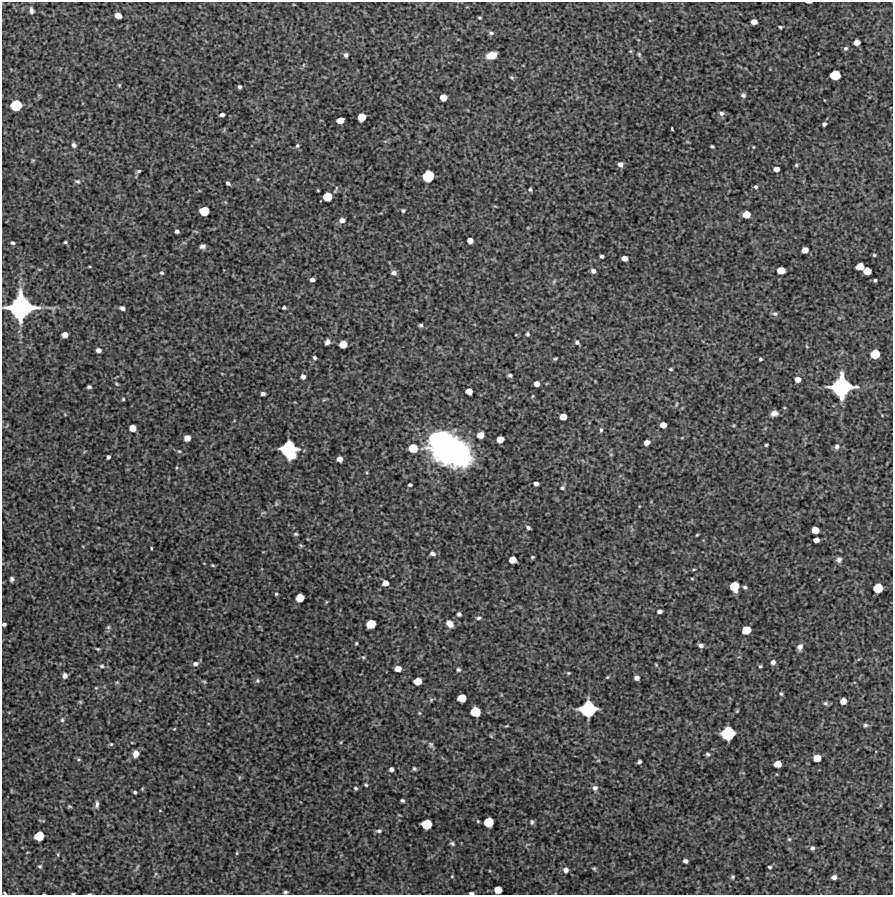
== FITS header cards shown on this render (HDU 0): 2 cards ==
NAXIS1  =                  891 /Length X axis
NAXIS2  =                  893 /Length Y axis

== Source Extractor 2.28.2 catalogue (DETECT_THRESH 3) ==
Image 891 x 893 px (HDU 0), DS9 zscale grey, 1 PNG px = 1 image px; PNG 895 x 897 px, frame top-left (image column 1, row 893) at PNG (2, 2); no overlay
Background 5030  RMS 260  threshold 787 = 3 sigma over >= 5 px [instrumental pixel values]
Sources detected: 238; all 238 listed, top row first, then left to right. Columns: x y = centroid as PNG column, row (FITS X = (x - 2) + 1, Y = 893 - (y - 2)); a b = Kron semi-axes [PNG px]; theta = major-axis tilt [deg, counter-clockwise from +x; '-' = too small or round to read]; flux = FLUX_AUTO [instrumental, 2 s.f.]
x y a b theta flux
809 2 5 2 - 2.1e+04
31 10 7 5 -82 5.4e+04
118 16 6 5 - 1.4e+05
479 18 3 3 - 2.2e+04
754 22 5 4 - 1.2e+05
780 27 4 3 - 2.6e+04
491 33 7 5 -1 3.8e+04
857 42 5 5 - 1.3e+05
846 48 6 5 - 3.3e+04
630 51 5 5 - 1.9e+04
639 54 7 5 -74 2.8e+04
346 55 4 4 - 5.0e+04
491 55 9 6 17 2.4e+05
303 65 6 4 71 2.3e+04
835 75 7 7 - 4.8e+05
512 77 6 4 -34 2.5e+04
119 85 4 3 - 1.8e+04
239 87 4 3 - 4.0e+04
743 95 7 6 - 4.4e+04
443 97 5 5 - 2.0e+05
824 100 3 2 - 1.1e+04
16 105 8 7 - 6.6e+05
721 113 6 5 - 5.4e+04
222 115 5 3 - 5.6e+04
362 117 6 6 - 2.9e+05
340 120 6 5 - 1.9e+05
824 124 4 4 - 3.7e+04
672 129 4 2 - 2.0e+04
74 145 5 4 - 5.2e+04
297 146 5 5 - 3.0e+04
712 146 4 3 - 2.3e+04
753 147 4 2 - 1.4e+04
33 160 6 3 18 1.9e+04
620 164 5 5 - 7.1e+04
796 165 5 4 - 2.7e+04
776 169 5 4 - 1.0e+05
138 171 5 3 - 3.3e+04
428 176 8 7 - 6.8e+05
77 181 8 6 -20 3.7e+04
228 183 4 3 - 4.0e+04
756 187 4 4 - 3.1e+04
530 189 5 4 - 3.2e+04
327 197 7 6 - 3.5e+05
403 210 5 4 - 2.7e+04
204 211 7 6 - 4.0e+05
746 214 6 5 - 2.2e+05
342 220 6 5 - 8.8e+04
177 231 4 4 - 4.6e+04
196 231 8 2 -21 1.8e+04
470 241 5 5 - 1.1e+05
65 242 3 3 - 2.3e+04
12 243 4 3 - 3.3e+04
202 246 6 5 - 6.6e+04
805 250 5 5 - 1.4e+05
874 255 4 4 - 2.0e+04
602 256 4 3 - 4.0e+04
625 258 5 4 - 1.2e+05
860 266 6 5 - 2.3e+05
781 270 6 5 - 2.4e+05
593 271 5 5 - 6.4e+04
867 271 6 5 - 2.3e+05
162 273 5 4 - 2.6e+04
394 273 5 5 - 6.4e+04
312 280 4 4 - 6.5e+04
875 280 3 3 - 2.6e+04
554 281 8 4 63 3.0e+04
21 307 18 17 - 3.2e+06
122 308 5 4 - 5.6e+04
284 308 4 3 - 3.1e+04
775 314 7 5 6 4.1e+04
421 325 4 4 - 3.7e+04
65 334 5 5 - 1.2e+05
527 334 6 5 - 2.9e+04
327 342 6 5 - 7.4e+04
577 342 5 4 - 4.2e+04
343 344 6 5 - 2.7e+05
806 346 5 3 - 1.6e+04
98 350 5 4 - 6.9e+04
875 354 7 6 - 3.9e+05
314 358 4 4 - 3.4e+04
555 359 6 3 29 2.4e+04
760 359 3 3 - 2.6e+04
671 369 4 3 - 2.3e+04
510 375 5 4 - 3.6e+04
303 377 4 4 - 6.9e+04
797 379 5 5 - 1.2e+05
116 384 6 4 -42 2.2e+04
537 384 5 4 - 1.2e+05
89 387 4 3 - 3.5e+04
841 387 15 14 - 2.3e+06
469 391 5 5 - 1.5e+05
263 394 4 3 - 5.1e+04
533 396 4 4 - 1.6e+04
123 399 3 3 - 2.0e+04
676 404 6 4 88 2.0e+04
774 413 6 5 - 8.3e+04
882 415 3 2 - 1.3e+04
563 417 5 5 - 1.7e+05
663 425 5 5 - 1.3e+05
132 428 5 5 - 1.7e+05
601 430 6 4 83 3.1e+04
481 435 6 5 - 1.7e+05
187 438 5 5 - 1.4e+05
500 439 6 5 - 2.1e+05
647 442 5 4 - 1.1e+05
766 445 3 3 - 2.2e+04
837 446 7 6 - 5.3e+04
413 448 7 6 - 3.5e+05
448 448 37 22 -35 5.8e+06
289 450 13 11 -58 1.5e+06
179 451 5 4 - 2.0e+04
611 455 5 3 - 1.6e+04
108 457 4 3 - 4.1e+04
340 459 5 5 - 1.1e+05
176 468 5 3 - 1.5e+04
536 484 4 4 - 6.3e+04
410 485 4 3 - 3.0e+04
562 488 5 4 - 2.8e+04
276 504 7 4 -89 2.1e+04
263 513 6 4 19 2.4e+04
528 527 4 3 - 3.9e+04
815 530 6 5 - 2.0e+05
296 534 5 3 - 2.5e+04
697 535 3 3 - 1.8e+04
816 540 5 4 - 9.8e+04
301 545 6 3 -44 2.0e+04
151 548 3 2 - 1.8e+04
432 554 7 5 -6 5.8e+04
532 557 4 3 - 2.0e+04
512 560 6 5 - 1.9e+05
839 560 6 6 - 5.9e+04
204 563 3 2 - 1.0e+04
213 565 5 3 - 1.9e+04
694 570 5 3 - 1.8e+04
12 579 5 4 - 3.9e+04
692 579 4 4 - 1.6e+04
385 583 5 5 - 1.2e+05
734 586 8 7 - 3.9e+05
745 587 5 4 - 3.5e+04
878 588 7 7 - 4.3e+05
276 594 4 4 - 2.3e+04
300 598 6 6 - 2.9e+05
326 602 5 3 - 1.6e+04
660 611 4 4 - 6.2e+04
459 614 4 4 - 4.4e+04
478 618 6 5 - 3.5e+04
4 624 4 3 - 3.9e+04
371 624 7 6 - 3.9e+05
450 624 8 6 -44 1.3e+05
108 627 6 5 - 3.3e+04
746 630 6 6 - 2.8e+05
356 643 3 2 - 2.1e+04
701 645 5 4 - 6.1e+04
800 647 7 5 69 8.1e+04
98 649 5 3 - 2.2e+04
296 656 4 3 - 1.4e+04
363 657 6 5 - 2.5e+04
773 662 5 5 - 5.9e+04
195 664 7 5 11 6.4e+04
656 665 4 4 - 1.8e+04
102 666 6 5 - 3.3e+04
760 666 4 4 - 2.3e+04
398 668 5 5 - 1.5e+05
458 670 6 5 - 3.6e+04
568 673 5 4 - 2.2e+04
65 676 5 5 - 7.8e+04
607 677 4 3 - 1.8e+04
637 678 5 4 - 7.0e+04
257 681 6 6 - 3.9e+04
418 681 6 5 - 2.3e+05
117 682 5 5 - 2.2e+04
204 682 5 5 - 2.1e+04
96 688 4 4 - 1.6e+04
781 694 5 5 - 3.0e+04
462 698 7 6 - 3.2e+05
431 700 7 4 47 2.7e+04
843 701 5 5 - 1.5e+05
80 702 6 4 -45 2.1e+04
825 703 7 6 - 3.7e+04
588 709 11 11 - 1.4e+06
737 711 5 3 - 1.8e+04
475 712 7 7 - 4.6e+05
419 713 5 4 - 2.0e+04
62 720 7 5 77 3.4e+04
865 725 6 5 - 3.7e+04
507 726 6 3 9 1.6e+04
174 729 4 3 - 1.4e+04
728 733 9 9 - 9.9e+05
491 736 6 4 -46 2.0e+04
111 744 5 5 - 2.3e+04
431 745 9 6 -48 4.4e+04
136 754 6 5 - 1.2e+05
708 754 5 4 - 3.7e+04
817 758 6 5 - 2.4e+05
79 759 6 4 -2 2.5e+04
598 761 6 4 19 1.8e+04
639 762 4 3 - 3.7e+04
777 764 6 5 - 2.1e+05
414 768 4 4 - 3.2e+04
391 769 4 4 - 5.9e+04
239 778 6 3 90 1.8e+04
366 785 4 3 - 2.7e+04
355 788 5 4 - 2.7e+04
595 788 7 6 - 7.1e+04
11 791 6 3 -89 1.6e+04
135 792 3 3 - 2.8e+04
402 800 4 3 - 2.9e+04
97 804 10 5 86 5.9e+04
69 806 6 4 -7 2.1e+04
160 811 4 2 - 1.1e+04
478 821 4 3 - 1.6e+04
489 822 7 7 - 4.4e+05
532 822 6 5 - 3.2e+04
426 824 7 7 - 5.1e+05
379 831 7 4 12 4.0e+04
39 836 7 6 - 4.2e+05
789 839 5 5 - 2.3e+04
452 843 6 4 -35 3.2e+04
812 848 5 4 - 4.0e+04
237 853 5 4 - 1.9e+04
58 854 6 3 90 2.1e+04
685 861 5 4 - 5.8e+04
40 866 6 5 - 2.8e+04
137 867 10 3 64 2.5e+04
770 867 4 3 - 2.7e+04
594 868 4 3 - 2.1e+04
566 870 6 5 - 8.6e+04
155 874 6 3 71 1.9e+04
452 876 4 3 - 1.4e+04
732 877 5 4 - 2.7e+04
834 877 5 4 - 6.5e+04
498 890 6 5 - 2.2e+05
285 892 4 3 - 3.1e+04
5 893 4 2 - 1.8e+04
471 893 4 3 - 3.1e+04
44 894 3 2 - 9.5e+03
73 894 4 2 - 1.7e+04
89 894 4 2 - 1.3e+04
At the frame edge (FLAGS 8, measured only in part): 7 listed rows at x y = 809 2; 4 624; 5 893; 471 893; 44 894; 73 894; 89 894